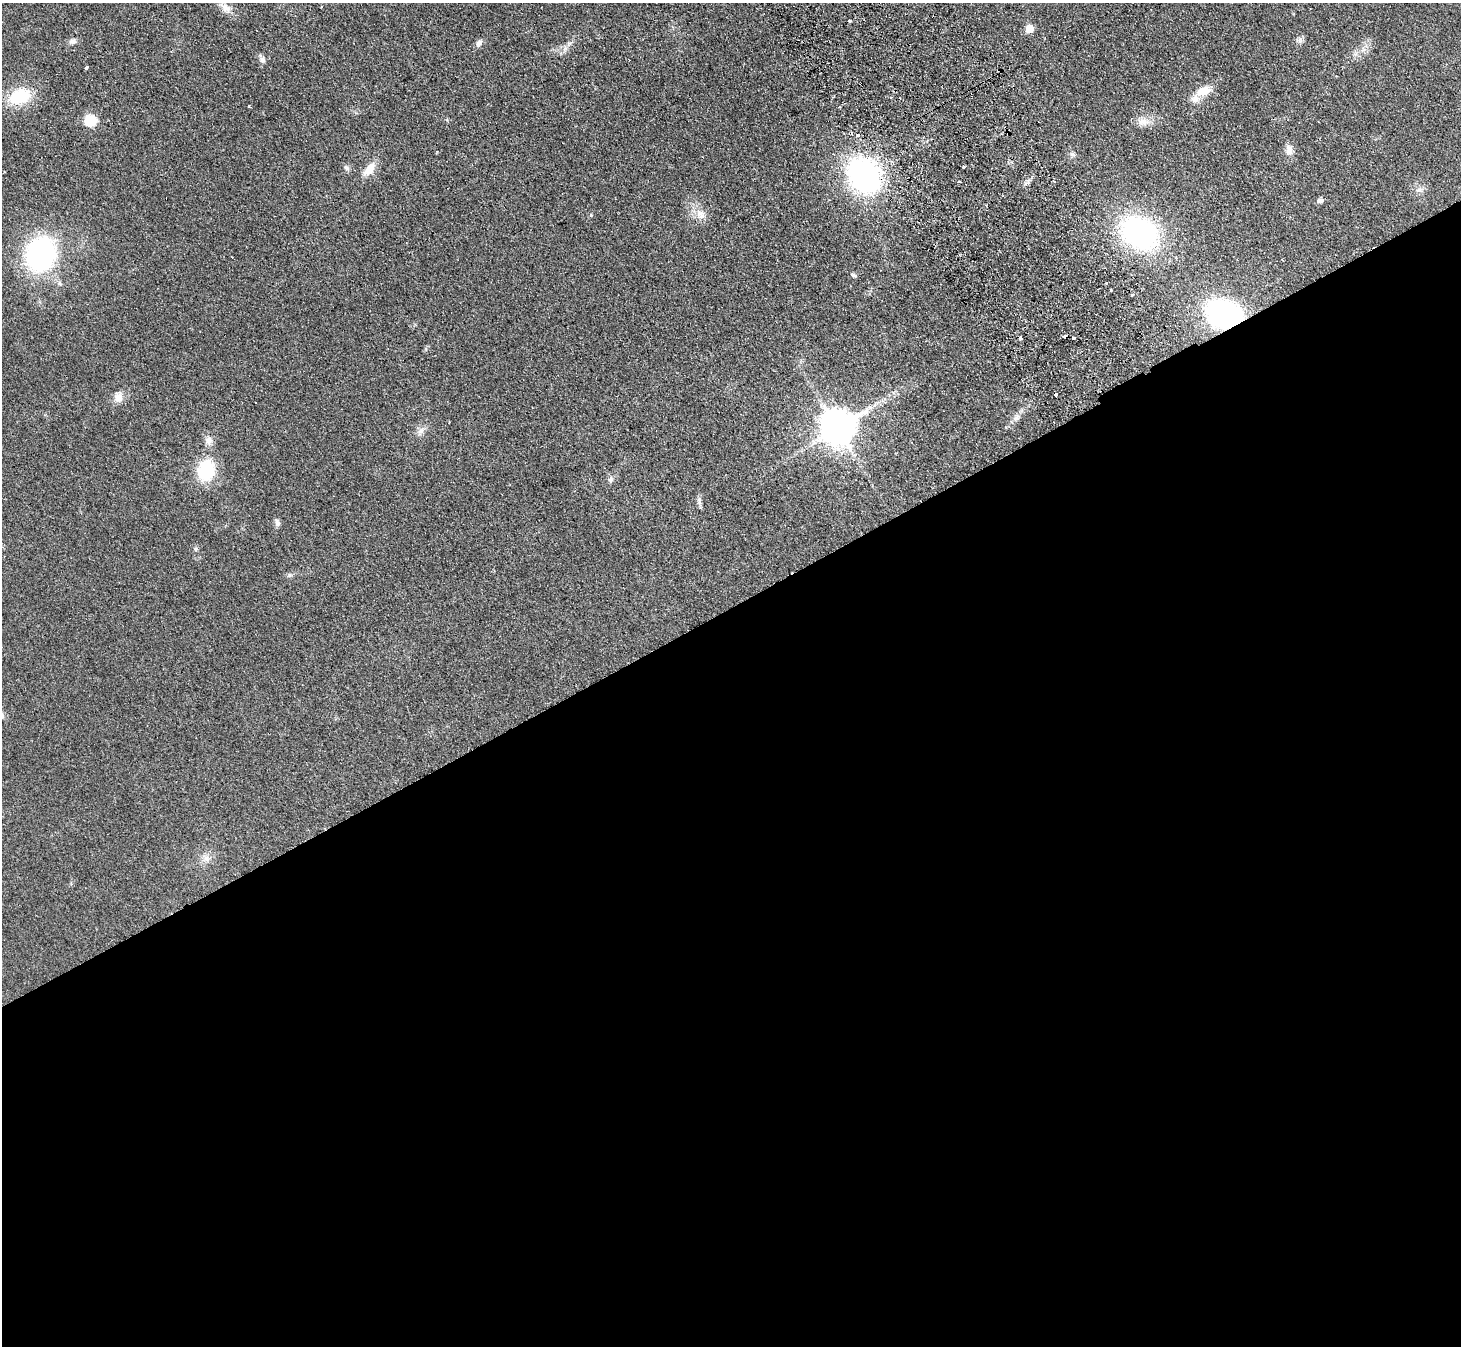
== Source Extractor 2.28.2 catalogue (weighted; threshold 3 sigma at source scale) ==
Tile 15 of 4 x 4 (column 3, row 4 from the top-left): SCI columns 2971-4429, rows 331-1674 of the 5940 x 5898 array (HDU 1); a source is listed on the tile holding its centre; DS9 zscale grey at full resolution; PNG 1463 x 1348 px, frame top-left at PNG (2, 3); no overlay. Shown black and unused: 55% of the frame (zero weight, under 2 of 3 exposures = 3% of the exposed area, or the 3 px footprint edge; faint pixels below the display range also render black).
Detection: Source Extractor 2.28.2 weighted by HDU 2 'WHT'; one run over the whole footprint, this tile lists its part. Background 0.0777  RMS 0.0086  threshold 0.0385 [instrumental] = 3 sigma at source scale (4.5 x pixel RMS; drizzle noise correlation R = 1.50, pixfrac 1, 0.05/0.05 arcsec/px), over >= 5 px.
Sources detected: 51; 6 cosmic-ray / hot-pixel residue — not listed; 1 inside a brighter listed object's ellipse — not listed separately; the other 44 listed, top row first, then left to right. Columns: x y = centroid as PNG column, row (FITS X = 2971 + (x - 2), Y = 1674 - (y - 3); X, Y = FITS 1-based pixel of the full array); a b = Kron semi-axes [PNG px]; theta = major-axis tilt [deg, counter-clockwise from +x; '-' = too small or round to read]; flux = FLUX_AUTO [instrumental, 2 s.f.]
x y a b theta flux
225 7 17 9 -35 7
849 21 3 3 - 1.5
1030 29 5 5 - 18
72 41 9 7 -3 3.3
479 43 10 7 45 2.8
262 59 9 8 - 2.9
87 67 4 3 - 4
1204 91 20 11 20 12
19 97 21 14 18 38
90 120 10 10 - 22
1143 122 15 10 -9 7.1
1289 150 13 9 -74 5.4
1073 155 8 6 -1 2.1
964 167 3 3 - 2.5
346 168 8 5 -28 1.9
369 169 19 9 52 11
864 175 30 24 -56 190
1054 181 5 3 - 1
1419 189 10 7 15 3.6
1320 200 8 6 6 2.6
701 214 14 11 -37 8.2
591 215 5 4 - 0.93
1139 233 31 22 -34 180
41 254 34 29 74 140
854 275 8 4 -14 1.5
1106 283 3 2 - 0.71
1111 290 3 3 - 1.9
1132 295 3 3 - 1.7
1224 314 22 16 -19 220
1020 338 3 3 - 5.7
1073 338 3 3 - 3.3
118 398 12 11 - 6.7
870 407 7 4 17 1.8
1016 418 10 7 54 3.6
837 428 10 10 - 2000
421 431 11 6 45 3.8
209 440 11 9 -85 5
206 470 22 17 79 40
610 479 9 6 81 2.4
699 501 12 6 -84 2.6
277 523 10 7 -80 2.5
196 549 6 5 - 1.3
289 575 7 5 48 1.7
207 859 8 8 - 4.2
Overlapping masked pixels (flux is a lower limit): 2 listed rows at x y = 864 175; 1224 314
Unlisted compact peaks at least as high as the median listed source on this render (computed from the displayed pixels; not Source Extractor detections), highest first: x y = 1300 41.